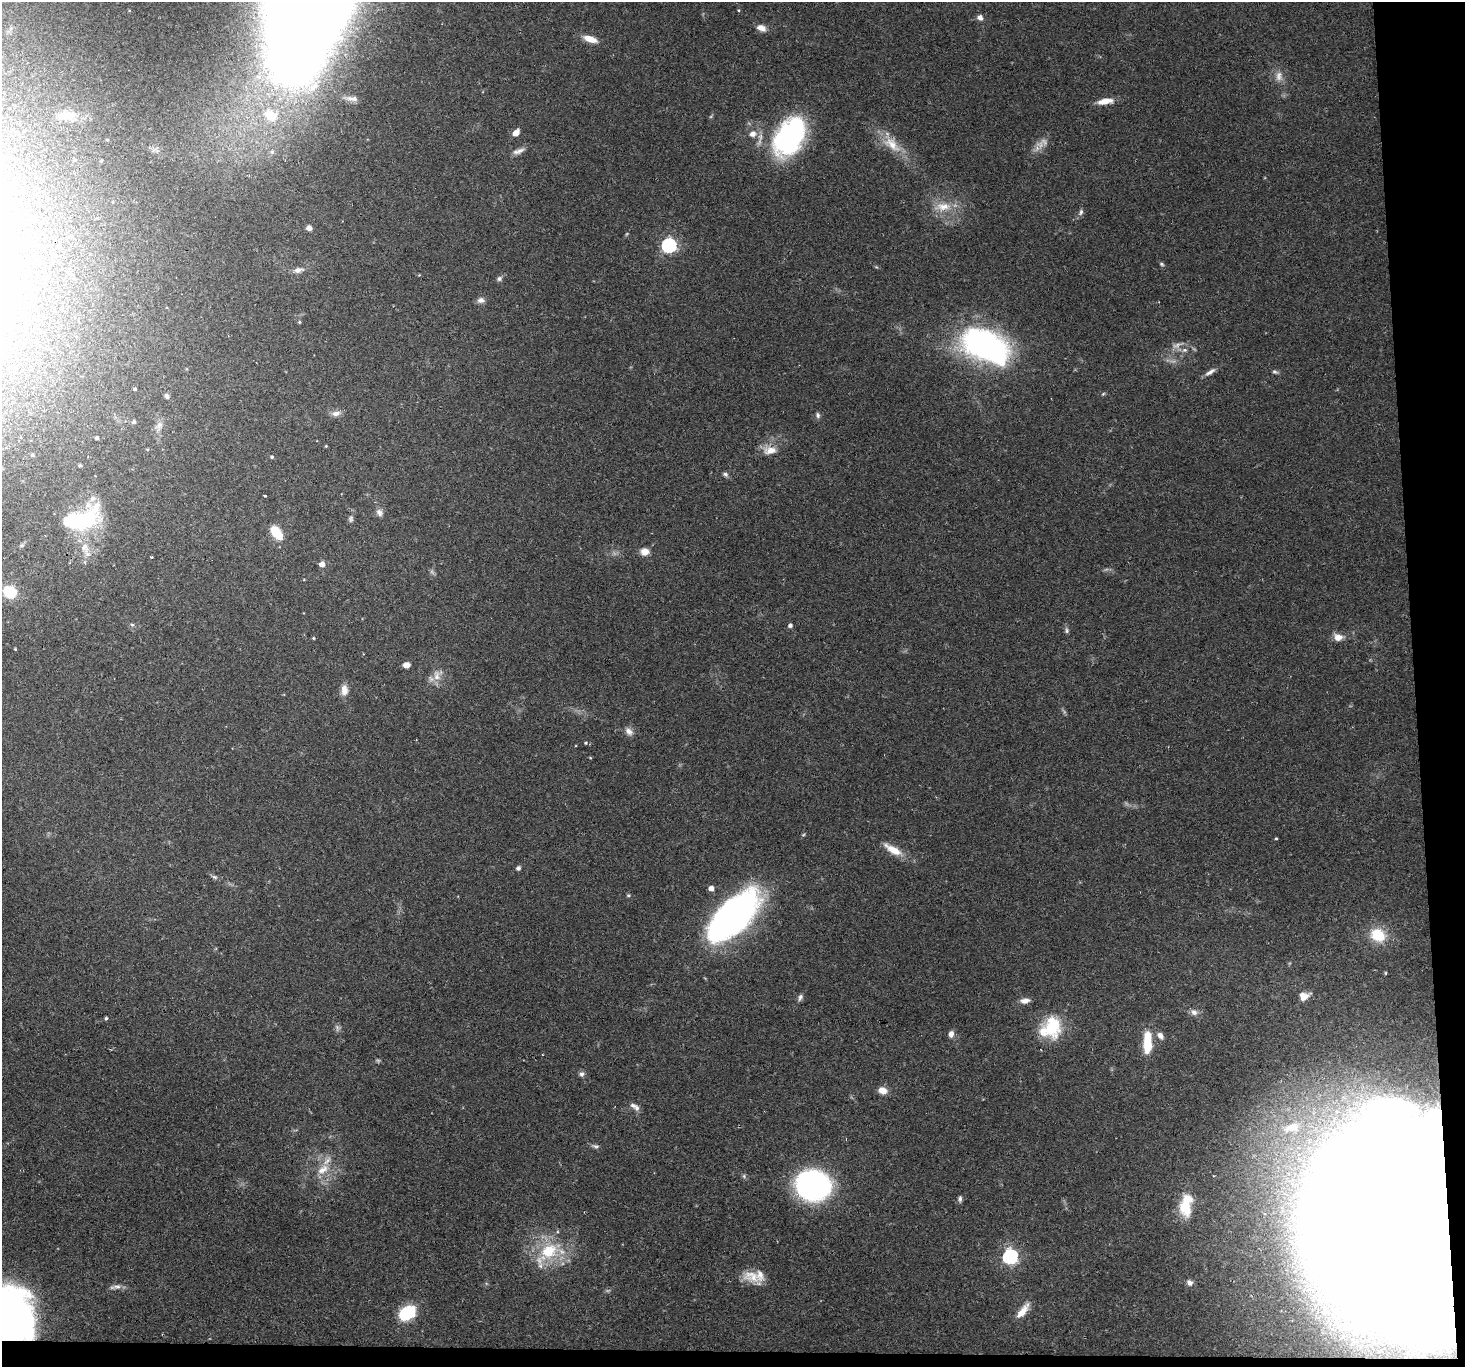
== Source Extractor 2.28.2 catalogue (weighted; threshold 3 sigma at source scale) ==
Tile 9 of 3 x 3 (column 3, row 3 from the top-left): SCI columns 2928-4390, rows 147-1511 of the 4390 x 4366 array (HDU 1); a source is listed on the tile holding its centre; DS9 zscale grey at full resolution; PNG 1467 x 1369 px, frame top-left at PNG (2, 2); no overlay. Shown black and unused: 5% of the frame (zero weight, under 2 of 3 exposures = <1% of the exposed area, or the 3 px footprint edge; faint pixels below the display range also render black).
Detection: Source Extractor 2.28.2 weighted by HDU 2 'WHT'; one run over the whole footprint, this tile lists its part. Background 0.0565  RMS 0.0045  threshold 0.0202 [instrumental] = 3 sigma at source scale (4.5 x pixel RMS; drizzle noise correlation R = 1.50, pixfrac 1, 0.05/0.05 arcsec/px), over >= 5 px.
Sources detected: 119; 8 too faint to see at this stretch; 5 inside a brighter object's white glare — not listed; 7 inside a brighter listed object's ellipse — not listed separately; the other 99 listed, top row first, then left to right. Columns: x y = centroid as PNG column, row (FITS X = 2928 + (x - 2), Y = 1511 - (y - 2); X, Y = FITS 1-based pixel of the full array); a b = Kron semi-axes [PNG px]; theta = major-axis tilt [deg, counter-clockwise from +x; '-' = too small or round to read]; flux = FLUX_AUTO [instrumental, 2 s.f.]
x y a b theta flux
739 10 3 3 - 0.6
980 17 7 7 - 1.9
761 28 11 7 -22 3.2
590 39 16 7 -18 5.6
352 98 17 6 -6 2.6
1105 101 19 7 8 5.1
67 115 25 11 1 7.6
270 115 22 15 -33 12
516 133 8 5 50 3.2
753 134 9 8 - 3.3
790 136 42 26 59 81
892 144 30 14 -42 11
1040 144 12 10 19 3.7
518 151 17 6 19 2.4
74 160 4 3 - 0.5
943 206 25 12 4 8.9
1081 212 9 6 71 1.3
309 228 5 5 - 2.2
71 236 5 5 - 0.75
669 245 6 6 - 110
1162 264 7 4 -28 0.69
298 270 13 6 10 2.3
499 278 7 6 - 1.2
481 300 10 7 -1 2
299 322 4 3 - 0.55
986 346 56 32 -27 100
1184 350 7 5 20 1.3
1210 372 16 6 32 2.2
1275 372 7 5 -22 0.96
135 389 3 3 - 0.62
167 396 6 5 - 1.2
336 413 11 7 10 2.4
818 415 8 5 -73 1.1
134 422 5 5 - 1
159 426 14 9 65 2.9
97 438 4 3 - 0.96
326 446 3 3 - 0.39
770 450 19 11 1 5.3
272 457 4 4 - 0.68
80 465 4 4 - 0.66
725 474 8 5 -32 1.1
265 496 3 2 - 0.62
379 512 9 7 -59 1.9
88 519 48 28 56 38
351 519 9 6 84 1.2
276 532 15 8 -53 12
645 551 9 7 -2 4.1
151 557 3 3 - 0.46
322 564 5 5 - 2.9
10 592 13 11 -31 12
132 625 6 5 - 0.84
790 625 5 4 - 1.4
1067 630 8 6 -85 1
1338 637 11 8 -10 4.1
313 638 4 4 - 0.48
15 649 3 3 - 0.39
406 665 7 5 8 2.7
437 675 17 10 -84 4.5
344 690 14 8 88 3.8
629 731 12 8 -48 2.5
586 743 5 4 - 0.64
590 758 4 3 - 0.39
1276 838 4 3 - 0.42
893 850 26 9 -31 7.6
518 868 6 5 - 1.1
214 877 9 5 -24 1.1
711 888 5 4 - 2.9
628 895 5 5 - 0.58
733 919 62 31 50 150
1378 935 16 13 -31 14
1385 973 3 3 - 0.43
1304 996 12 9 16 4.3
800 997 9 5 73 1.3
1025 1001 13 7 7 2.5
1194 1012 10 8 -39 2.2
106 1018 4 3 - 0.67
1052 1026 29 22 80 21
951 1034 8 6 82 2.1
1160 1036 10 7 -49 2.2
1147 1043 24 9 89 13
582 1074 7 6 - 1.3
883 1090 10 8 -11 3.8
637 1108 9 6 -83 1.6
1292 1128 36 19 15 28
595 1146 10 5 -7 1.2
323 1170 20 11 37 6.7
744 1176 6 6 - 0.87
813 1185 24 20 -9 140
960 1199 8 5 89 1.1
1185 1208 17 12 -73 13
1398 1236 114 63 -67 6500
549 1251 29 23 27 23
1010 1257 6 6 - 120
752 1276 26 15 -30 8
1190 1282 8 6 -52 1.7
117 1286 13 7 14 2.2
1023 1311 21 8 51 5.6
407 1313 15 11 35 25
8 1315 53 51 -43 220
Overlapping masked pixels (flux is a lower limit): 2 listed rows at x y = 1398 1236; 8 1315
Isophote crosses this tile's border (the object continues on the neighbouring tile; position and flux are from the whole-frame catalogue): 1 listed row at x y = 8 1315